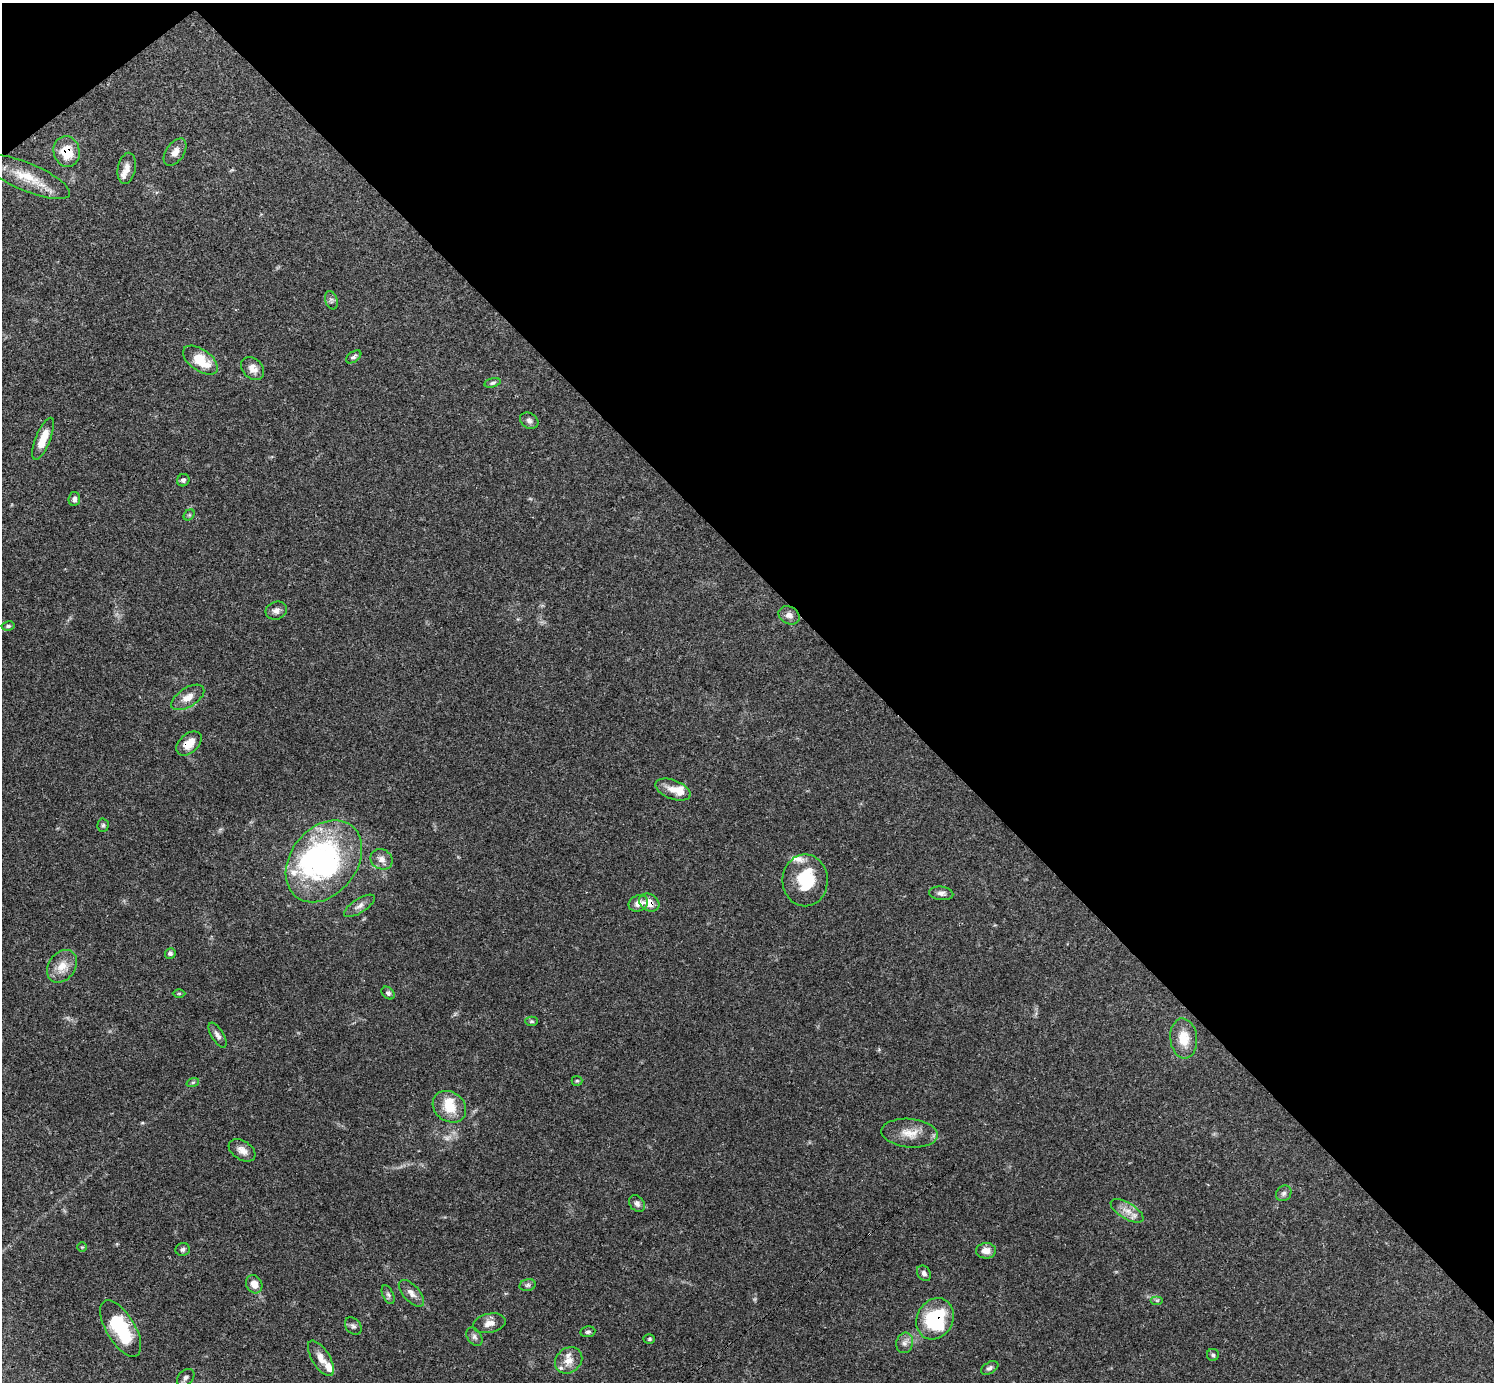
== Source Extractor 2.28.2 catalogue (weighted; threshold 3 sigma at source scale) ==
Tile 3 of 4 x 4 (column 3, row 1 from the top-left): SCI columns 2988-4479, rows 4294-5673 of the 5972 x 5970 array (HDU 1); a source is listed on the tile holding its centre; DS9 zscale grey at full resolution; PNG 1496 x 1384 px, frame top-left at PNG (2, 3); each listed source drawn as its Kron ellipse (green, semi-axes under 4 px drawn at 4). Shown black and unused: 42% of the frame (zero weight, under 3 of 4 exposures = <1% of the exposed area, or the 3 px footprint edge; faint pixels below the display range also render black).
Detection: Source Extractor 2.28.2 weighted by HDU 2 'WHT'; one run over the whole footprint, this tile lists its part. Background 0.0571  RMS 0.0031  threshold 0.0141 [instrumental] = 3 sigma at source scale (4.5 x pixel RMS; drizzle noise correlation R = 1.50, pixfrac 1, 0.05/0.05 arcsec/px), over >= 5 px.
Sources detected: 77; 2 too faint to see at this stretch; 1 inside a brighter object's white glare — neither listed nor drawn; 9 inside a brighter listed object's ellipse — not listed separately; the other 65 listed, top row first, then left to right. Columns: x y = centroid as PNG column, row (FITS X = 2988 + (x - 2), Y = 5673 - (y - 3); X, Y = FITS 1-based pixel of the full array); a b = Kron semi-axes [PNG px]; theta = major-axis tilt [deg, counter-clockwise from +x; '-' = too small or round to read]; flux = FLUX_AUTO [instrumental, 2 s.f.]
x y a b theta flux
67 151 16 13 -77 7.5
175 152 15 9 56 2.4
127 168 16 9 79 2.4
27 177 46 14 -23 9
331 300 9 6 -72 0.83
354 357 8 5 37 0.78
200 360 20 10 -35 8.1
253 368 13 10 -45 2.6
492 383 8 4 14 0.59
529 421 10 7 -30 1.1
43 439 22 7 68 5.2
183 480 6 6 - 0.75
74 499 7 6 - 0.93
189 515 6 5 - 0.46
276 611 11 9 21 1.5
789 615 11 8 -27 1.8
8 626 6 4 10 0.59
188 697 19 9 32 3.1
189 743 15 9 42 4.6
673 790 18 9 -21 3.4
103 825 7 5 87 0.61
382 859 11 10 - 2.2
324 861 45 33 52 67
805 880 26 22 90 13
941 893 12 6 -5 1.4
638 903 10 8 23 2.2
649 903 11 8 -30 3.6
359 906 18 7 33 1.8
170 953 5 5 - 0.85
62 966 18 13 53 4.5
179 993 6 4 0 0.33
388 993 7 5 -42 0.8
532 1021 6 4 -1 0.44
218 1035 14 6 -59 1.3
1184 1038 20 13 -83 6.3
577 1081 5 5 - 0.44
193 1082 6 4 19 0.47
449 1107 18 14 -38 7
910 1133 28 14 -5 5.4
242 1150 15 9 -33 2.3
1284 1193 8 7 - 0.92
637 1204 9 7 -48 1.1
1127 1211 18 8 -31 3
82 1247 5 4 - 0.36
183 1249 7 6 - 0.77
986 1251 10 7 2 2.6
924 1273 8 6 -57 0.99
254 1284 9 8 - 2.7
528 1285 8 6 15 0.76
411 1293 16 8 -47 2.2
388 1295 10 5 -65 0.85
1157 1300 6 4 0 0.44
935 1319 21 18 60 23
489 1323 16 9 12 2.5
353 1326 9 7 -49 0.96
121 1328 32 14 -59 19
588 1332 7 5 10 0.76
474 1337 10 7 -55 1.1
649 1339 6 5 - 0.48
905 1343 10 8 74 1.6
1213 1355 6 6 - 0.59
321 1358 20 8 -58 3.1
569 1360 14 12 40 3.2
990 1368 9 5 30 0.93
186 1378 10 7 44 1.1
Overlapping masked pixels (flux is a lower limit): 4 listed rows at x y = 67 151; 189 743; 649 903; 935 1319